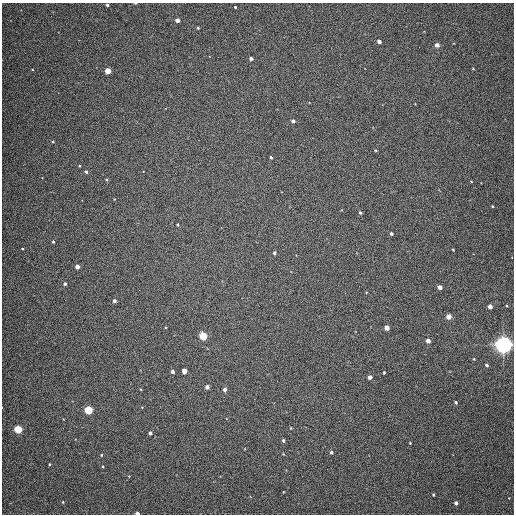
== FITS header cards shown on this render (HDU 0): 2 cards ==
NAXIS1  =                  512
NAXIS2  =                  512

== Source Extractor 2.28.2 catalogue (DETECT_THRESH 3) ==
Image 512 x 512 px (HDU 0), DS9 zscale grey, 1 PNG px = 1 image px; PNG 516 x 516 px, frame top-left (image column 1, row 512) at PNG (2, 3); no overlay
Background 412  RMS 11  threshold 31.8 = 3 sigma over >= 5 px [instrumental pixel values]
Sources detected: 57; all 57 listed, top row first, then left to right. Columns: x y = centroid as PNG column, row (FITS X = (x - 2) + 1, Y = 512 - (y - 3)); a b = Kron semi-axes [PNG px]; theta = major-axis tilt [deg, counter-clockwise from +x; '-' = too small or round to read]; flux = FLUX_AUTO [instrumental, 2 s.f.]
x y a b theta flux
135 3 3 2 - 600
107 5 3 3 - 1500
235 7 3 3 - 660
177 20 4 3 - 3900
198 28 3 3 - 690
379 41 4 3 - 2900
437 45 4 4 - 5000
251 58 4 3 - 2200
473 69 4 2 - 500
108 71 4 4 - 14000
293 121 4 3 - 2200
53 142 3 3 - 670
376 150 4 3 - 660
271 157 3 3 - 1100
86 172 4 3 - 1400
471 181 4 2 - 470
492 206 3 3 - 650
360 213 4 3 - 1200
177 225 3 3 - 650
391 234 3 3 - 1600
53 242 4 3 - 910
22 249 4 2 - 540
453 250 3 2 - 570
274 253 4 3 - 1500
77 267 4 3 - 3900
65 284 4 4 - 1300
440 287 4 4 - 4600
114 301 4 4 - 1800
490 306 4 4 - 4400
448 316 4 4 - 7400
387 328 4 4 - 6000
203 336 4 4 - 33000
428 341 4 4 - 5100
504 345 5 5 - 550000
474 359 3 3 - 500
487 365 4 3 - 1200
172 371 4 3 - 1900
184 371 4 4 - 6800
384 372 3 2 - 800
370 377 4 4 - 3600
207 387 4 4 - 3500
224 389 4 4 - 2300
456 402 3 3 - 1100
88 410 4 4 - 43000
291 428 4 3 - 490
18 429 4 4 - 37000
150 433 3 3 - 1900
283 440 3 3 - 1300
410 443 3 2 - 520
331 452 4 4 - 1200
101 455 4 3 - 560
49 464 3 3 - 650
103 466 4 3 - 570
433 495 3 2 - 850
63 502 4 4 - 690
456 503 3 3 - 2200
137 513 4 3 - 3500
At the frame edge (FLAGS 8, measured only in part): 3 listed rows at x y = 135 3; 107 5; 137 513